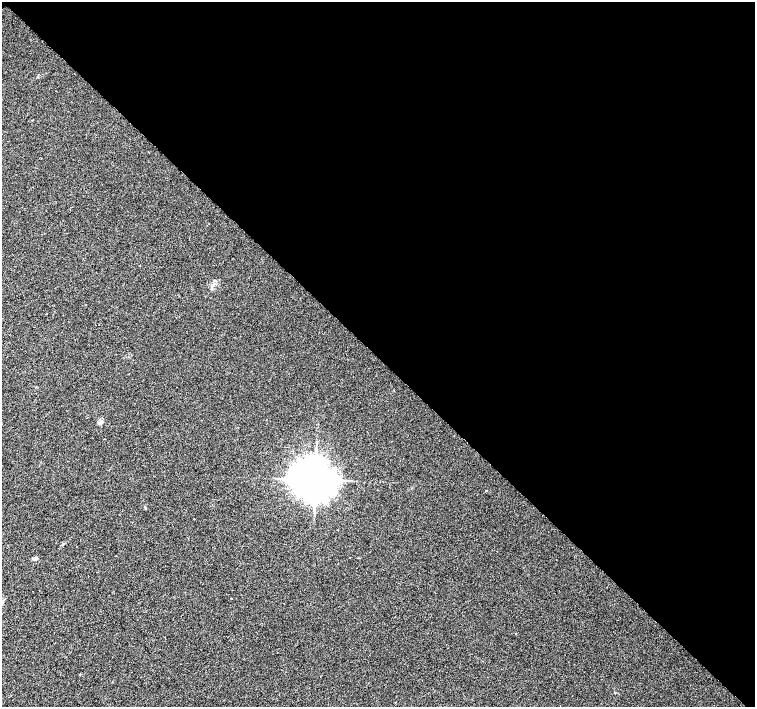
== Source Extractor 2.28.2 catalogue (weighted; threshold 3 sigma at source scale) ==
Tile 3 of 4 x 4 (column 3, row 1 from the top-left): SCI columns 3018-4523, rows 4452-5860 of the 6029 x 6018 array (HDU 1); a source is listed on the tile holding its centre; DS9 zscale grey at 2 x 2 block average (1 PNG px = mean of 2 x 2 image px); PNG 757 x 709 px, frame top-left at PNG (2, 2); no overlay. Shown black and unused: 51% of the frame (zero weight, under 2 of 3 exposures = <1% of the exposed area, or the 3 px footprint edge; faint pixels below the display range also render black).
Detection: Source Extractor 2.28.2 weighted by HDU 2 'WHT'; one run over the whole footprint, this tile lists its part. Background 0.0207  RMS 0.0052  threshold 0.0236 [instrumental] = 3 sigma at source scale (4.5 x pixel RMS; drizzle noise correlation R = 1.50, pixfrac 1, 0.0396/0.0396 arcsec/px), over >= 5 px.
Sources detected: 6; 1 cosmic-ray / hot-pixel residue — not listed; the other 5 listed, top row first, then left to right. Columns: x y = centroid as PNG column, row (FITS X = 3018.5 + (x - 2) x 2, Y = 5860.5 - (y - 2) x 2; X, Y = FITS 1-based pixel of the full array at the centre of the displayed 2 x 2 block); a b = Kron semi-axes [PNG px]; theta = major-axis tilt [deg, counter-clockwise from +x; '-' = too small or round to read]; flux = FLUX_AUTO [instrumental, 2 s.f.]
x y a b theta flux
100 423 7 3 42 2.7
315 480 10 9 - 4500
145 508 4 2 - 1
35 558 5 4 - 2.9
231 598 2 2 - 0.67